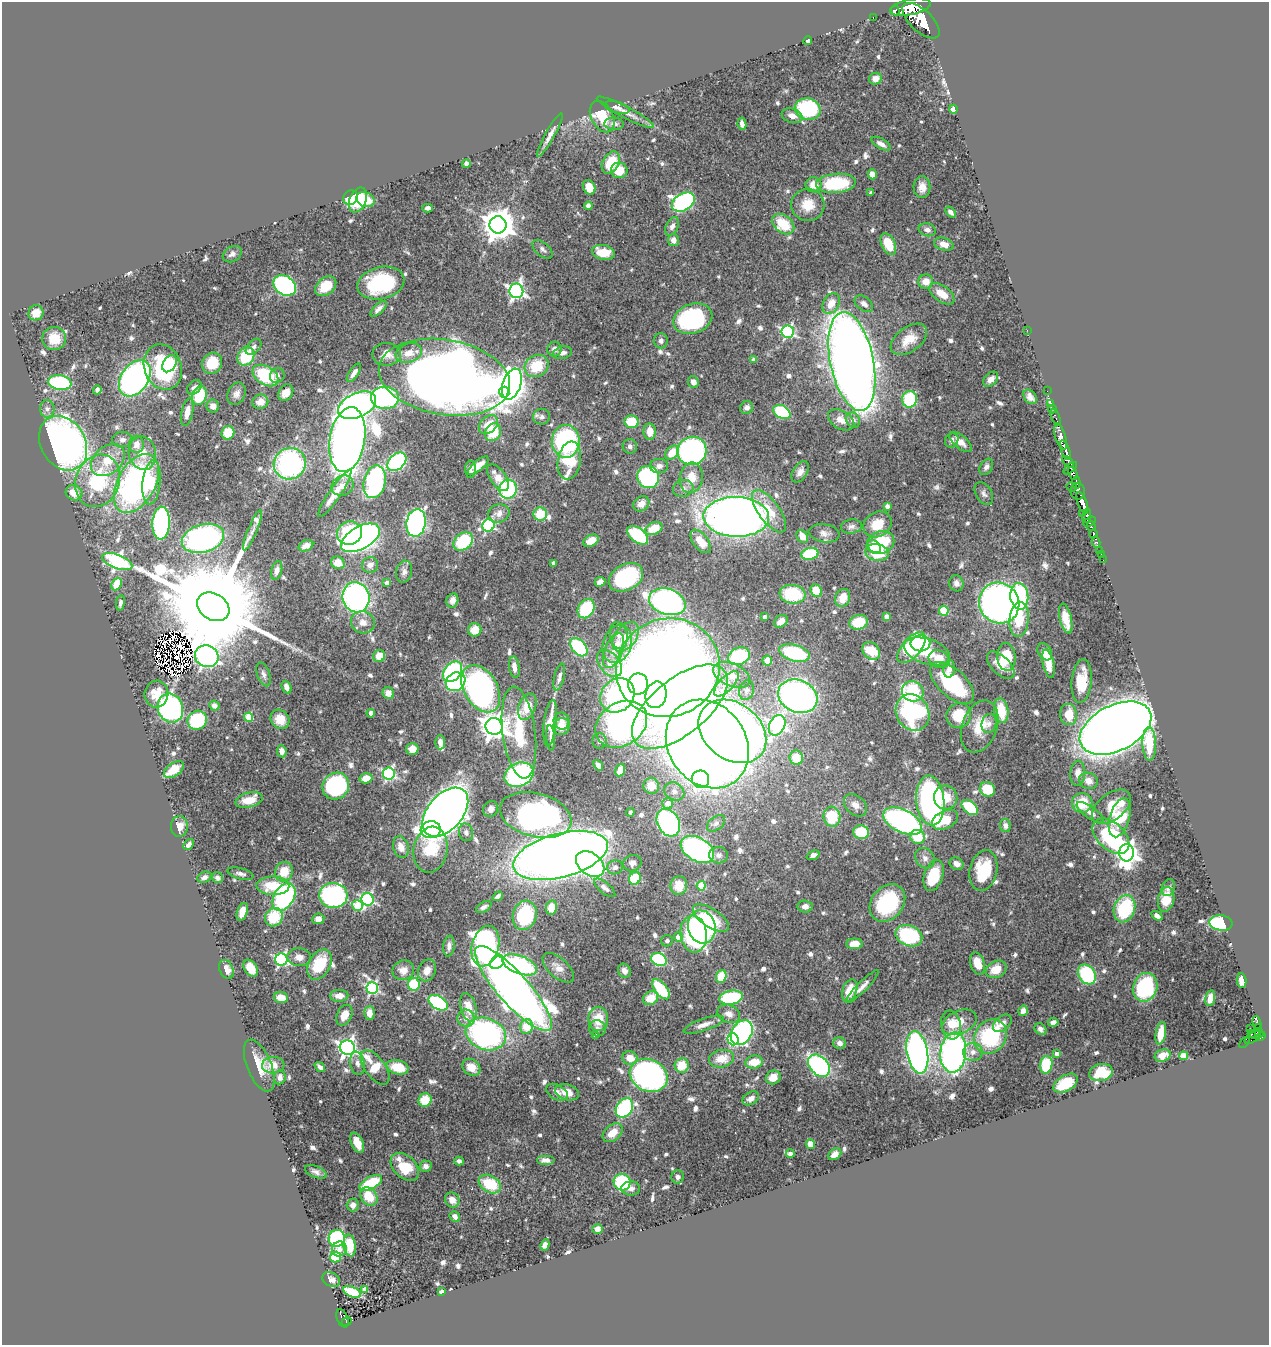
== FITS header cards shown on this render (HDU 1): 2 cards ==
NAXIS1  =                 1267
NAXIS2  =                 1343

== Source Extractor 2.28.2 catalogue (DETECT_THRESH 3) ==
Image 1267 x 1343 px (HDU 1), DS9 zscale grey, 1 PNG px = 1 image px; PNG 1271 x 1347 px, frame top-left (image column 1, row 1343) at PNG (2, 2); each listed source drawn as its Kron ellipse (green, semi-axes under 4 px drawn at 4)
Background 0.71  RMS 0.031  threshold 0.0926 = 3 sigma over >= 5 px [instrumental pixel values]
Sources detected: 750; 10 with non-positive FLUX_AUTO (blend fragments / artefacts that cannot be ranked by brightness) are neither listed nor drawn; of the other 740, the 500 brightest by FLUX_AUTO listed and drawn (240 fainter detections omitted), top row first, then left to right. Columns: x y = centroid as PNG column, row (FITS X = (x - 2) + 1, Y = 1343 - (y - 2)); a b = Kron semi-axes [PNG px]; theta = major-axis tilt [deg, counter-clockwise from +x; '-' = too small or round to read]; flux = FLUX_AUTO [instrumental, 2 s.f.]
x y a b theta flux
910 7 21 8 12 5400
895 10 5 2 - 12000
873 17 3 2 - 13
921 21 23 11 -43 6600
808 41 4 3 - 7.6
875 79 6 5 - 13
617 107 13 5 -15 7.9
808 109 13 10 -13 220
953 109 4 4 - 44
625 112 32 5 -27 18
792 116 10 7 -17 18
602 117 17 11 -63 70
614 124 10 6 -3 10
742 124 6 4 -81 9.9
550 135 25 4 61 15
881 144 11 5 -31 11
611 162 12 8 60 67
466 164 4 4 - 9.5
619 170 8 7 - 34
872 174 5 4 - 14
836 183 20 9 5 150
813 185 8 7 - 27
589 187 7 6 - 33
922 187 11 8 -89 22
871 193 4 3 - 7.1
350 198 8 7 - 120
358 200 13 8 67 80
365 200 9 7 -21 48
683 202 12 8 32 510
808 205 16 16 - 44
588 206 4 4 - 12
428 208 5 4 - 7.3
950 212 6 3 -45 8.1
783 224 12 8 -39 69
498 225 8 8 - 4300
672 226 10 6 62 10
927 230 9 6 -14 9
674 240 6 5 - 15
888 244 11 7 -64 48
944 244 10 6 -17 15
542 249 12 6 -40 7.8
603 252 11 7 -12 45
232 254 10 7 31 9.4
926 281 7 7 - 22
381 283 24 16 13 200
285 285 12 9 -36 380
326 286 12 8 39 49
516 291 7 7 - 720
942 294 14 8 -36 31
831 303 11 8 60 30
864 304 10 6 -37 9.4
379 309 10 4 43 10
36 313 8 7 - 22
693 319 20 14 20 250
1027 330 2 2 - 56
788 332 6 6 - 360
54 338 12 11 - 38
909 339 21 12 36 39
661 341 7 7 - 8.8
254 347 9 6 48 8
555 349 7 7 - 10
409 353 14 9 19 26
562 353 9 6 12 9.7
387 354 14 11 1 21
246 356 10 8 57 94
754 360 4 4 - 12
852 361 50 21 -78 4300
212 363 11 9 55 53
169 364 9 6 59 30
537 366 12 10 34 69
163 367 23 18 -69 200
354 373 11 4 56 11
266 375 14 9 -33 140
277 376 8 7 - 8.4
444 377 66 37 -10 3500
135 378 20 13 55 770
991 379 9 6 46 14
693 382 6 5 - 12
60 383 11 7 -9 220
512 384 16 9 71 540
194 387 8 6 45 8.2
97 390 4 4 - 8.2
1047 391 2 2 - 11
504 392 5 5 - 92
286 393 9 7 55 21
237 394 11 8 65 12
199 395 10 7 72 96
1030 397 8 5 -51 11
385 398 14 11 -3 470
910 399 8 7 - 130
260 402 8 7 - 21
1050 403 4 3 - 29
357 405 20 12 25 770
213 406 6 6 - 14
747 408 6 6 - 9
47 409 9 7 -88 10
1052 409 4 3 - 43
187 412 14 5 79 24
782 412 9 6 -28 160
542 417 8 7 - 8.1
1055 417 9 3 -68 73
841 420 14 9 -30 22
853 420 8 6 -54 11
632 422 7 6 - 69
488 425 11 8 43 35
493 432 9 7 61 64
650 432 8 6 -89 27
228 433 7 6 - 50
1061 437 14 5 -73 1500
122 440 10 7 2 9.3
347 440 33 17 81 3000
952 440 7 6 - 9.1
566 441 16 14 -90 400
960 442 13 6 -40 20
63 443 29 22 -59 1100
136 444 8 7 - 18
630 446 7 7 - 7.4
1065 450 10 3 -70 1400
692 451 15 14 - 430
142 453 17 13 -79 35
672 453 8 5 43 42
108 460 19 13 40 53
569 460 19 11 80 89
397 462 11 7 43 270
1068 462 7 4 -46 260
290 464 16 15 - 360
478 466 13 5 40 21
659 466 9 7 1 12
986 467 9 6 58 8.5
1070 468 8 3 42 160
470 469 8 5 88 7.7
800 472 12 7 59 13
1073 473 6 4 -66 570
648 477 11 11 - 280
498 478 15 7 -57 28
691 478 15 11 80 41
98 481 27 22 69 160
375 482 16 11 77 410
1076 482 6 3 -84 340
136 483 32 18 61 610
151 483 22 9 84 45
343 486 11 9 29 22
1072 487 5 4 - 140
683 488 10 8 16 10
508 489 9 8 - 200
1078 491 8 7 - 710
74 493 8 7 - 29
335 494 28 6 56 38
984 494 12 8 -60 8.8
1082 503 11 4 -70 2600
641 504 8 7 - 20
887 506 4 4 - 10
769 511 25 10 -54 57
499 513 11 9 19 15
1082 513 3 2 - 68
540 514 7 6 - 57
1087 515 7 3 82 680
736 517 33 20 -2 2100
1090 522 7 4 33 830
161 523 16 8 87 430
416 523 14 9 81 510
877 524 15 12 31 47
488 525 6 6 - 310
851 526 10 7 8 9.5
1091 526 5 3 - 590
654 528 9 6 25 44
253 530 22 4 67 11
349 533 12 11 - 110
824 533 15 9 -9 13
1094 534 4 3 - 200
638 535 12 7 -37 140
802 537 7 5 -56 22
203 538 21 14 16 590
360 538 21 11 29 1000
591 541 8 5 28 28
701 541 13 7 -53 32
463 542 10 8 40 130
1096 542 5 4 - 350
880 543 14 11 21 100
306 546 8 5 25 11
874 546 8 5 -42 31
1099 551 4 3 - 46
877 552 12 8 -12 77
810 554 9 5 10 150
1101 554 3 2 - 24
1103 560 2 2 - 9.3
117 562 16 7 -20 620
338 563 7 6 - 27
553 563 4 3 - 7.2
370 565 8 7 - 13
277 570 9 5 78 11
404 572 11 8 80 11
626 577 18 13 28 210
600 582 5 4 - 13
387 583 4 4 - 10
956 583 8 7 - 12
117 584 6 5 - 40
816 591 6 5 - 46
793 594 13 9 -7 110
1019 596 13 9 -85 180
356 597 15 13 -73 540
843 598 9 7 68 31
452 600 7 6 - 12
667 602 19 12 -17 580
120 603 8 4 82 7.1
999 603 21 19 -51 1300
213 607 17 13 -31 88000
586 609 10 7 59 120
944 611 5 5 - 110
765 617 4 3 - 8.8
887 617 4 4 - 20
1019 619 17 9 85 68
1066 619 15 6 -77 35
781 621 7 5 35 17
363 622 12 11 - 20
859 622 9 7 16 63
475 630 7 6 - 32
619 635 14 8 -78 14
625 637 17 10 52 34
921 643 10 8 5 68
617 644 19 14 70 39
579 647 10 6 -49 170
912 648 19 9 50 190
613 651 18 9 68 26
871 651 10 7 -47 71
927 651 24 12 -17 71
1045 652 9 6 -58 20
794 653 15 8 -15 200
207 656 12 10 -23 1400
379 656 6 6 - 34
739 656 11 8 25 160
1006 657 14 9 -86 80
939 659 11 8 -28 37
767 661 5 5 - 41
609 663 15 10 -50 24
1048 664 14 5 -77 27
1001 665 17 9 -44 36
514 667 11 5 -83 14
668 668 52 49 21 3700
949 669 9 6 85 11
452 672 11 8 52 260
263 674 12 6 -71 8.3
732 675 19 11 -24 38
559 677 14 5 75 9.7
1082 681 22 10 85 52
456 682 10 9 - 230
952 683 27 13 -42 190
638 684 10 10 - 230
726 684 16 7 45 19
287 687 6 4 -67 12
481 689 25 16 -59 800
746 690 10 7 76 8
913 691 11 10 - 150
388 693 6 5 - 20
156 694 13 12 - 37
617 695 18 16 44 380
656 695 13 10 77 210
798 696 20 16 -23 860
214 706 5 5 - 10
527 707 14 8 68 39
680 707 57 28 39 1200
170 708 15 12 -69 410
1001 711 12 7 -79 61
371 713 4 4 - 23
913 713 19 16 -60 310
1069 715 10 8 -83 47
959 716 13 12 - 59
248 717 4 4 - 82
280 719 10 9 - 36
197 720 10 9 - 140
562 721 8 8 - 9.6
550 723 23 6 83 49
989 723 10 7 78 9.9
621 724 28 21 33 780
777 725 11 7 64 520
494 726 8 8 - 2500
980 726 27 17 69 52
561 727 8 8 - 25
1115 728 38 23 26 4300
732 731 37 28 -38 1800
519 732 46 16 -83 120
551 738 12 4 -85 7.2
599 741 7 7 - 8.2
440 742 7 5 -87 12
707 744 47 39 -55 3700
1149 744 17 7 -88 61
412 749 6 6 - 23
282 751 6 5 - 13
796 758 7 6 - 35
598 765 6 4 -50 13
174 770 11 6 36 33
620 770 6 5 - 32
1078 773 12 7 86 17
389 774 6 6 - 360
519 775 15 11 24 360
366 778 6 5 - 23
700 779 9 8 - 440
1088 781 9 8 - 17
336 786 14 12 46 310
651 786 8 7 - 36
987 789 8 7 - 57
674 791 10 8 -29 13
946 798 12 11 - 41
249 800 14 7 15 34
930 801 25 14 -84 650
668 803 5 5 - 25
1082 803 10 10 - 59
855 805 13 9 -42 19
1111 807 22 13 38 56
970 808 9 6 -41 120
491 809 8 7 - 9.9
445 812 28 17 49 2800
630 812 4 4 - 7.2
1090 813 16 6 -35 13
536 815 36 22 -15 770
832 817 10 8 -83 87
1120 818 20 10 74 100
945 820 14 8 26 53
902 821 21 11 -27 590
668 823 14 11 -62 420
716 823 10 6 38 7.6
1005 825 7 5 -83 8.3
179 827 10 8 88 20
431 830 10 8 6 150
466 832 9 7 -76 7.5
861 832 8 7 - 76
1111 836 21 13 -43 210
918 837 7 7 - 52
189 844 6 4 49 8.1
401 847 11 8 -73 21
697 849 18 11 -30 490
431 850 23 17 79 82
1127 853 9 7 -89 1600
560 855 48 22 15 3400
719 855 9 8 - 9.1
813 855 7 4 22 11
925 858 11 9 -54 13
632 863 9 8 - 10
590 864 16 11 -38 350
957 864 7 6 - 12
615 867 8 7 - 7
983 870 20 14 78 81
284 872 10 8 67 43
241 874 13 5 -14 8.7
934 875 16 9 72 84
204 877 7 5 22 8.2
217 878 6 5 - 7.3
635 878 6 5 - 79
273 886 16 9 -1 66
679 886 9 8 - 40
701 886 4 4 - 100
605 888 13 5 -39 10
1168 888 9 6 71 7.8
333 895 14 12 -6 380
498 896 5 3 - 7.3
284 897 15 10 59 290
368 899 6 6 - 350
1166 899 12 8 79 32
887 903 20 16 51 170
357 906 5 5 - 110
805 906 7 6 - 13
484 907 8 5 32 7.1
551 907 7 5 77 33
1124 909 14 10 70 140
242 912 9 5 72 20
525 915 15 11 72 150
1157 916 6 4 -35 8.8
274 917 9 8 - 76
711 918 21 9 -34 69
318 919 6 5 - 16
1221 923 11 7 -7 170
702 927 17 13 -75 670
694 934 18 13 -83 210
909 936 14 10 -22 180
678 937 4 4 - 26
667 941 6 5 - 7.5
854 944 8 5 -1 23
449 946 10 5 83 9.2
485 946 21 13 75 690
299 957 12 9 -3 16
281 960 6 6 - 390
659 960 8 6 -24 220
497 963 7 6 - 110
977 963 11 7 -70 30
319 964 16 11 61 83
520 965 18 9 -21 430
251 968 9 6 -58 44
558 968 19 9 -42 18
226 969 10 7 -67 16
996 969 11 8 27 35
403 970 11 9 12 18
427 970 11 8 65 18
624 971 7 6 - 10
1087 974 11 8 -56 170
721 976 7 5 70 57
1242 981 7 4 -86 18
414 984 6 6 - 87
862 987 23 5 45 15
1145 987 14 12 69 180
372 988 6 5 - 310
513 988 55 15 -48 2600
661 989 12 6 -52 110
850 991 12 7 70 40
339 996 9 6 1 17
281 997 7 5 -8 24
650 998 8 6 30 39
731 998 12 7 9 150
1210 998 8 5 79 22
438 1003 10 6 -31 320
468 1007 14 8 -75 37
1023 1011 5 4 - 13
369 1013 7 5 89 19
729 1014 12 8 -24 17
344 1015 11 7 63 24
466 1018 8 8 - 13
598 1019 12 10 -90 47
959 1022 18 11 23 49
1053 1022 5 4 - 9.1
1002 1023 11 7 41 14
1257 1023 7 3 -72 170
704 1025 21 6 19 18
951 1025 14 9 -79 27
526 1027 7 6 - 58
1258 1027 4 3 - 160
597 1028 8 8 - 8.5
1251 1028 3 2 - 22
1040 1029 6 5 - 7.3
742 1033 13 9 57 540
1161 1033 11 5 80 37
486 1034 20 16 -19 540
1251 1034 3 3 - 60
1257 1034 7 5 16 460
596 1036 4 4 - 8.4
990 1036 18 15 53 190
1252 1037 9 4 35 180
1261 1037 5 3 - 320
733 1039 6 5 - 180
1244 1042 6 3 50 35
840 1043 6 6 - 11
347 1048 7 7 - 1000
917 1052 21 10 -79 880
953 1052 20 13 84 720
973 1052 10 9 - 15
1057 1054 4 3 - 9.6
1163 1056 8 6 19 19
1183 1056 4 4 - 84
630 1058 8 7 - 25
721 1059 12 8 11 39
754 1062 9 6 7 38
357 1063 11 7 -81 8.8
273 1065 11 8 3 28
682 1065 7 7 - 51
1046 1065 9 6 79 85
259 1066 27 12 -68 43
819 1066 12 9 -46 400
320 1067 6 4 -38 7.6
375 1067 20 10 -54 50
398 1067 11 7 -14 47
471 1067 10 7 -38 28
1101 1072 12 8 11 77
649 1075 19 15 -26 740
280 1077 7 5 83 13
773 1077 7 6 - 30
1066 1083 13 8 32 70
557 1092 11 7 -30 12
567 1092 12 8 -16 24
751 1098 9 6 30 11
425 1100 7 6 - 46
624 1108 10 7 55 210
613 1133 11 7 40 30
357 1143 11 6 -65 29
810 1144 5 4 - 20
790 1154 4 4 - 15
835 1154 7 5 37 12
546 1160 9 5 0 10
459 1161 5 4 - 7.3
426 1166 6 5 - 8.1
405 1167 17 11 -44 70
316 1172 11 5 -22 8.9
678 1177 6 6 - 8.7
622 1182 8 8 - 140
371 1183 12 6 29 110
490 1184 12 8 -31 85
631 1188 9 7 0 11
369 1196 10 7 -52 47
452 1200 8 7 - 18
353 1205 6 6 - 11
455 1216 5 5 - 10
598 1229 5 5 - 13
337 1238 8 8 - 290
350 1245 11 6 -81 48
545 1245 6 4 62 10
339 1249 7 7 - 12
335 1257 5 5 - 75
331 1280 9 7 -29 9.6
365 1289 4 4 - 36
352 1292 9 5 -22 99
442 1292 4 3 - 28
342 1318 9 5 -67 97
346 1321 5 4 - 75
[240 fainter detections neither listed nor drawn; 10 non-positive-flux detections neither listed nor drawn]